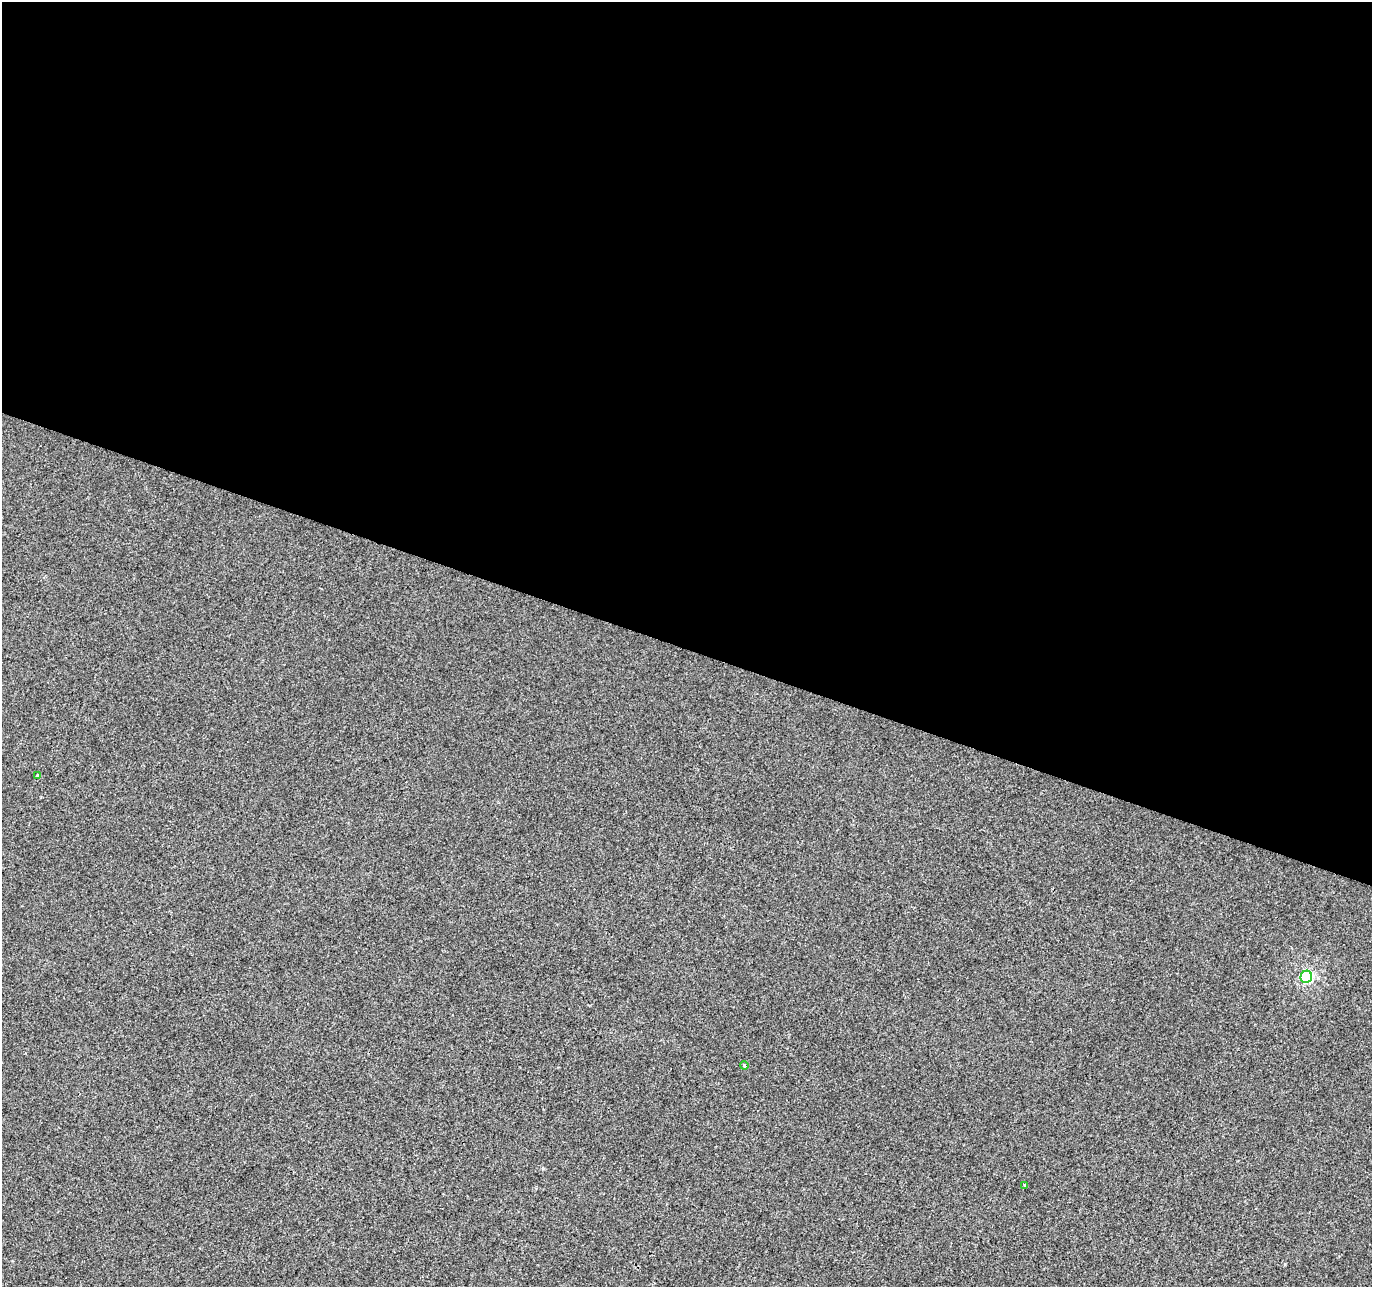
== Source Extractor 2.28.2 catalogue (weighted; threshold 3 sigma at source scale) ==
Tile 3 of 4 x 4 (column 3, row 1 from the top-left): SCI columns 2747-4116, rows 4132-5416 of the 5486 x 5628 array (HDU 1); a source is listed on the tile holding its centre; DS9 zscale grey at full resolution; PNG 1374 x 1289 px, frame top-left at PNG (2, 2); each listed source drawn as its Kron ellipse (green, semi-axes under 4 px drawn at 4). Shown black and unused: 50% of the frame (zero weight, under 2 of 3 exposures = <1% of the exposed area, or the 3 px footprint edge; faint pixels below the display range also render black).
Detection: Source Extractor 2.28.2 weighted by HDU 2 'WHT'; one run over the whole footprint, this tile lists its part. Background 0.00144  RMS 0.0047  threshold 0.0211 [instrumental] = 3 sigma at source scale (4.5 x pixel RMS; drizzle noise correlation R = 1.50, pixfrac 1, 0.0396/0.0396 arcsec/px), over >= 5 px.
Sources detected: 4; all 4 listed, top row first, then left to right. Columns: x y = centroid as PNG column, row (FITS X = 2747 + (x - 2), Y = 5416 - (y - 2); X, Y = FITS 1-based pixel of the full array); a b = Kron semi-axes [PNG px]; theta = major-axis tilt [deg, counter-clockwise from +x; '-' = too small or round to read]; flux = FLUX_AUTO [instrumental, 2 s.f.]
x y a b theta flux
37 775 3 3 - 2.4
1306 977 6 5 - 55
744 1066 4 3 - 0.85
1025 1185 3 3 - 0.78